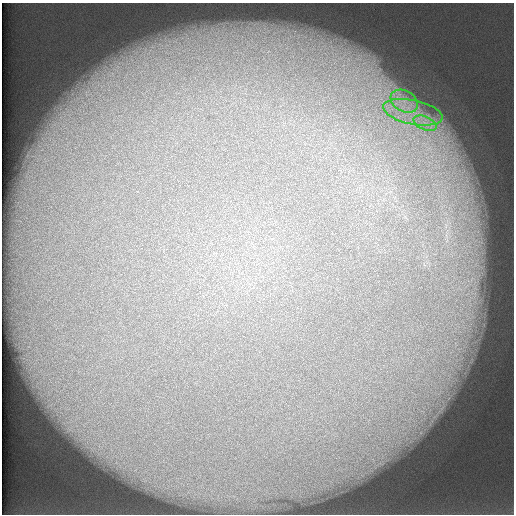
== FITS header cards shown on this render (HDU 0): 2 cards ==
NAXIS1  =                  512 /
NAXIS2  =                  512 /

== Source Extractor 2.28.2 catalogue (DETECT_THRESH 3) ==
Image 512 x 512 px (HDU 0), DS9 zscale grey, 1 PNG px = 1 image px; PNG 516 x 516 px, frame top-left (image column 1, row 512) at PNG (2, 3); each listed source drawn as its Kron ellipse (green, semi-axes under 4 px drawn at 4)
Background 123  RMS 5.4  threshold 16.3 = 3 sigma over >= 5 px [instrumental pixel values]
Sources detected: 3; all 3 listed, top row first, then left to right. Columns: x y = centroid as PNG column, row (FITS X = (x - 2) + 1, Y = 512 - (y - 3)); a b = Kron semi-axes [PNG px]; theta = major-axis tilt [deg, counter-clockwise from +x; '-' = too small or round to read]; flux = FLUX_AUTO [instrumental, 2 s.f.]
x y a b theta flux
404 101 14 10 -31 5800
413 112 30 12 -12 13000
425 123 12 6 -22 3200